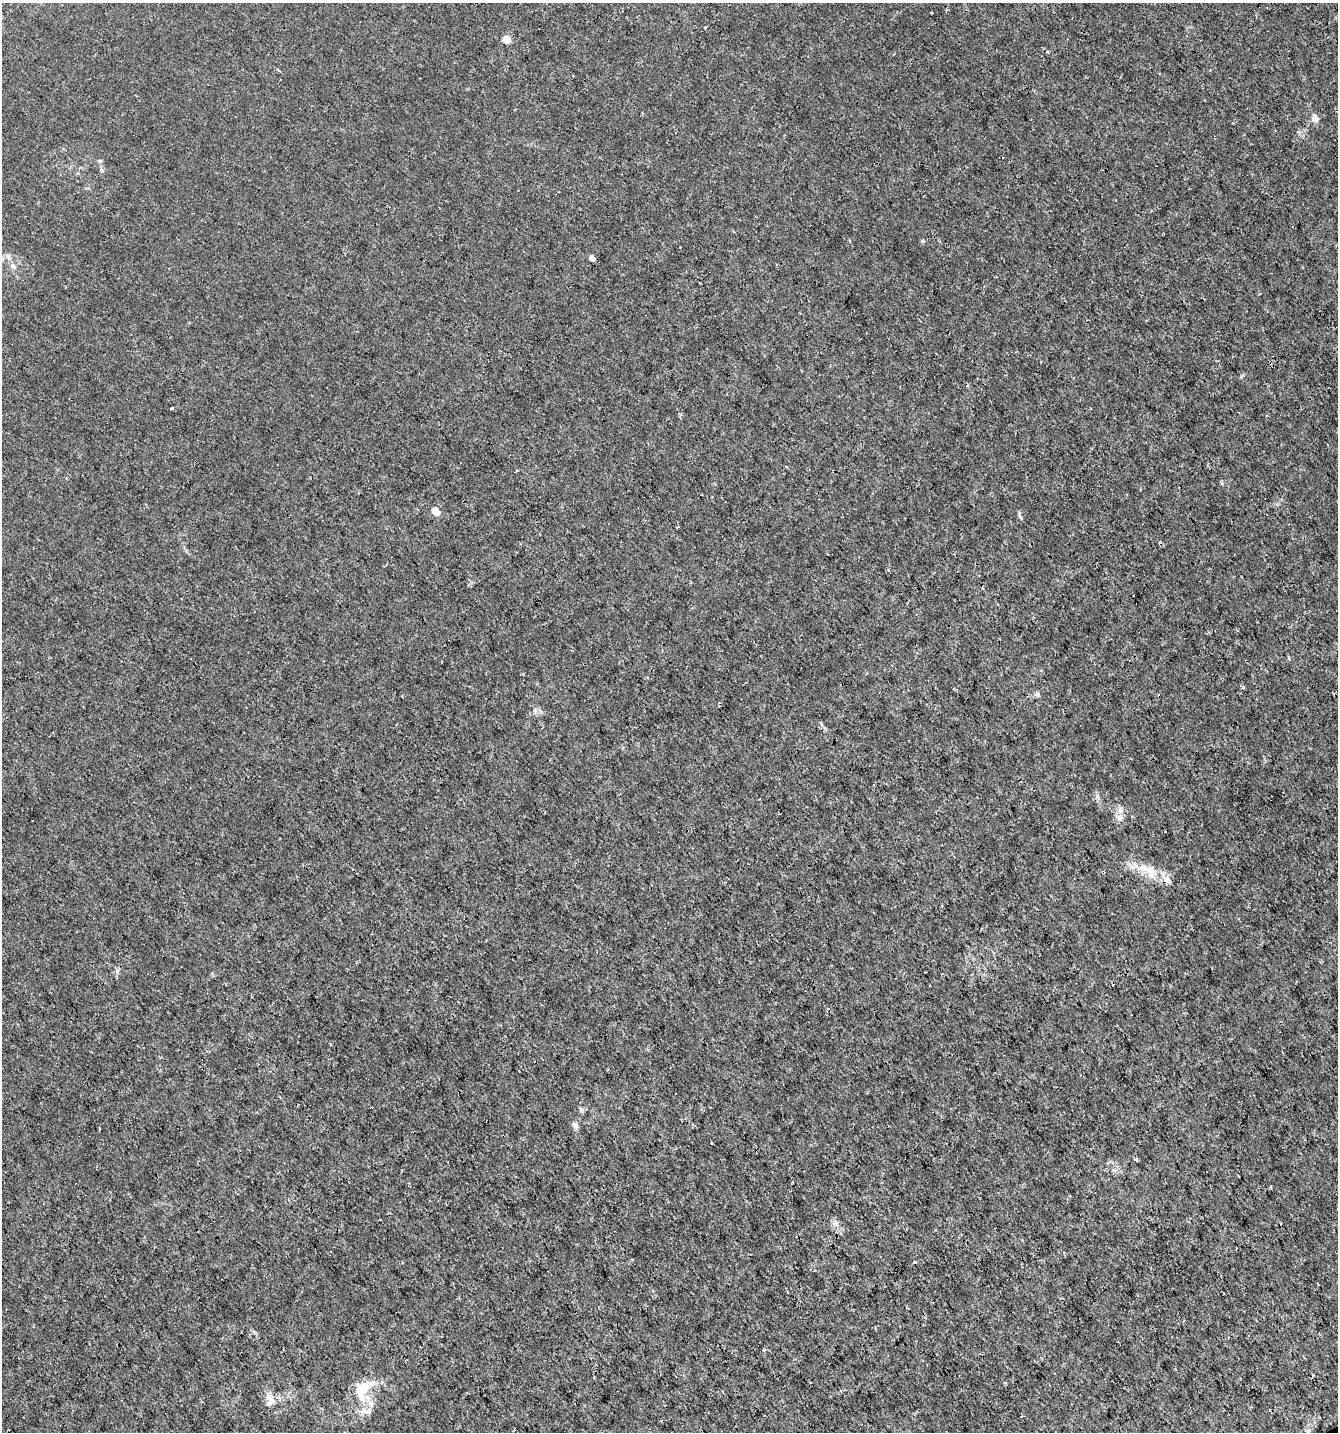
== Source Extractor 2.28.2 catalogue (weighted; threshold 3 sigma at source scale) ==
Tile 6 of 4 x 4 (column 2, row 2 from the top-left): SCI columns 1433-2768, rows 2862-4291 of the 5595 x 5720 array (HDU 1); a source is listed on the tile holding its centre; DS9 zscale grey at full resolution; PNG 1340 x 1434 px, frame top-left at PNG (2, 3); no overlay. Shown black and unused: <1% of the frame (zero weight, under 3 of 4 exposures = <1% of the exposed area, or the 3 px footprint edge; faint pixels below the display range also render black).
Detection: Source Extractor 2.28.2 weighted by HDU 2 'WHT'; one run over the whole footprint, this tile lists its part. Background 3.30e-04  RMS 9.5e-04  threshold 0.00425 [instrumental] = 3 sigma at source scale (4.5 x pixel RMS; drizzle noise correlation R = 1.50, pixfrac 1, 0.0396/0.0396 arcsec/px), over >= 5 px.
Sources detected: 23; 1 inside a brighter object's white glare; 1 cosmic-ray / hot-pixel residue — not listed; the other 21 listed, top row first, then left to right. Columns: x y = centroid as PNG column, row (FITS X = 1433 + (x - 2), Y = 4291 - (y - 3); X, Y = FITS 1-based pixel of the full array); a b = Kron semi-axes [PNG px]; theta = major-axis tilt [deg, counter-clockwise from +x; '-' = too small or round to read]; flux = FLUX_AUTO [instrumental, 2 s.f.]
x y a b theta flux
506 39 5 4 - 2.2
1315 118 11 7 -72 0.46
922 241 5 4 - 0.15
592 258 4 4 - 0.88
13 266 6 6 - 0.31
172 408 3 3 - 0.24
436 512 5 4 - 1.3
1243 687 4 3 - 0.17
1037 694 6 5 - 0.2
1121 810 7 4 -71 0.24
1119 818 7 6 - 0.32
1144 868 14 8 6 0.82
1152 875 9 7 -66 0.54
1167 880 13 7 -47 0.58
575 1125 7 6 - 0.37
1136 1160 4 3 - 0.14
914 1262 3 3 - 0.21
764 1349 4 3 - 0.2
365 1387 23 13 32 1.9
270 1398 17 10 -69 0.87
370 1404 8 7 - 0.42
Unlisted compact peaks at least as high as the median listed source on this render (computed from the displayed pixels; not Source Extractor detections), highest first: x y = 100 161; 1021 518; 102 171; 535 710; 705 27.